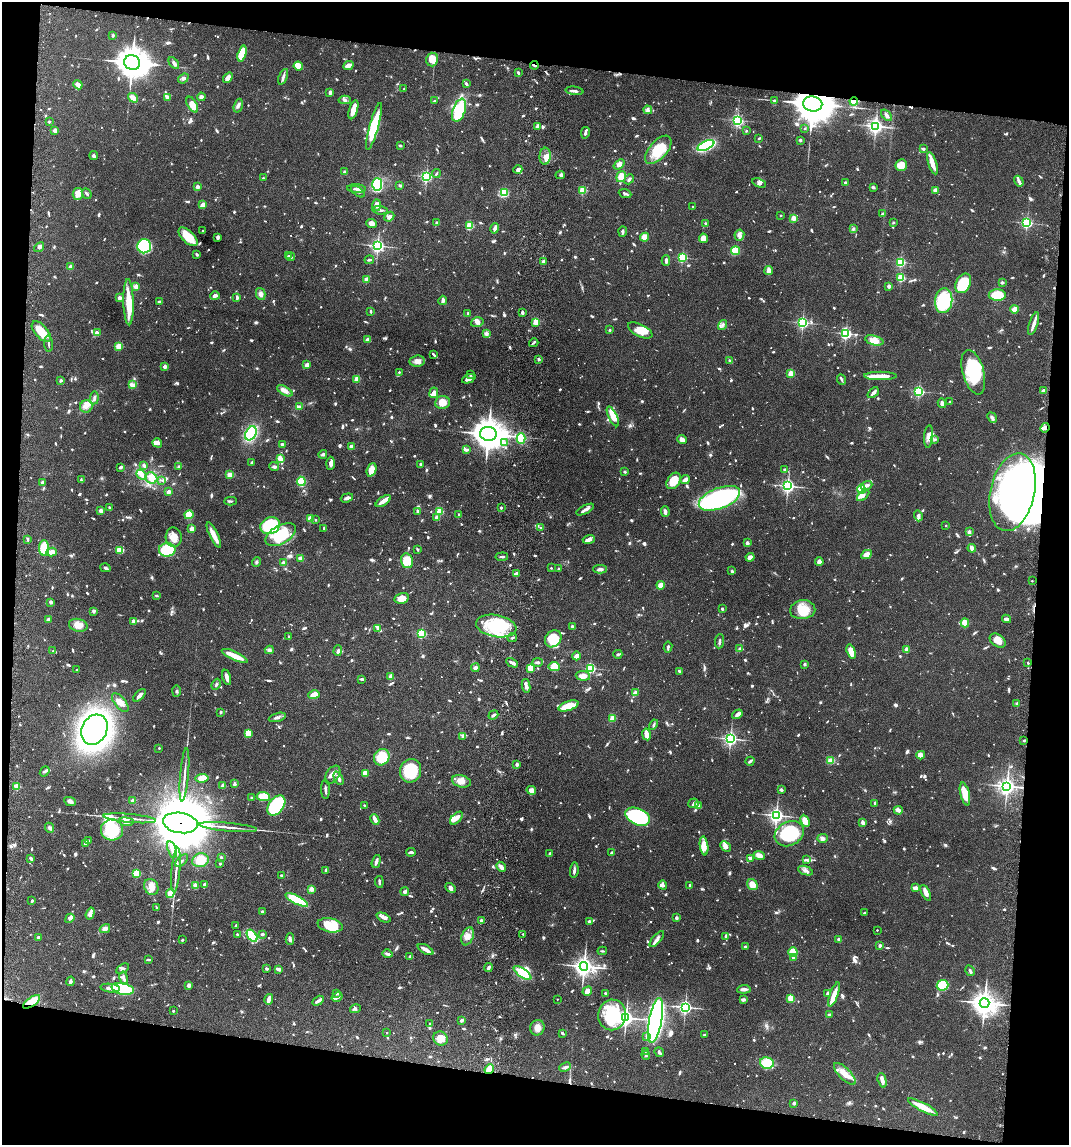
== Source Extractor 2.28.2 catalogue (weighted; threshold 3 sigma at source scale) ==
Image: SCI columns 278-4544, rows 12-4580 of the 4711 x 4593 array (HDU 1 of 3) = the unmasked area's bounding box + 8 px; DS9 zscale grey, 4 x 4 block average (1 PNG px = mean of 4 x 4 image px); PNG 1071 x 1147 px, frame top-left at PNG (2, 2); each listed source drawn as its Kron ellipse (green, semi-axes under 4 px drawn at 4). Shown black and unused: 16% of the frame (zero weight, under 5 of 9 exposures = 3% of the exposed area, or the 3 px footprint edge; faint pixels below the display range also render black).
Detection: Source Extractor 2.28.2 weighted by HDU 2 'WHT'. Background 0.0589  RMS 0.003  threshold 0.0124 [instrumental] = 3 sigma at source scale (4.09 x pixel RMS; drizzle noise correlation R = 1.36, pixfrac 0.8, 0.05/0.05 arcsec/px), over >= 5 px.
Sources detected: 1718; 21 too faint to see at this stretch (4 x 4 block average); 17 inside a brighter object's white glare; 8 cosmic-ray / hot-pixel residue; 1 long thin detection or spike segment (spike, bleed or trail) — neither listed nor drawn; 45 coinciding with a brighter row at this scale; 123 inside a brighter listed object's ellipse — not listed separately; of the other 1503, all 500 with FLUX_AUTO >= 2.68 (the completeness limit of this list) listed and drawn (1003 fainter detections not listed), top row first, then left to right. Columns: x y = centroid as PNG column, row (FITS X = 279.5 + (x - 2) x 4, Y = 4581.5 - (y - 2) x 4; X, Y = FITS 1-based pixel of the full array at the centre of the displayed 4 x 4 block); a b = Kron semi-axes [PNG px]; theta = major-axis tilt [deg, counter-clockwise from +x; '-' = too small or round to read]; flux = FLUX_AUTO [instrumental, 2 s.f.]
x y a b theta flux
113 35 2 2 - 11
242 54 8 4 75 61
432 59 7 6 - 29
132 62 8 7 - 2600
174 63 7 3 -59 6.1
348 65 5 3 - 13
534 65 4 2 - 3.5
298 66 4 4 - 19
518 73 3 2 - 3.1
283 77 8 3 68 4.9
183 78 6 4 39 4.3
228 78 6 3 53 11
466 84 3 2 - 5.1
78 85 5 3 - 11
404 89 2 2 - 3.2
575 91 9 2 -5 5.5
330 93 4 2 - 5.4
167 97 3 2 - 7.9
201 97 4 3 - 5.5
133 98 5 3 - 20
345 100 6 2 -3 3.5
774 100 2 2 - 5.6
434 101 2 2 - 3.3
854 101 4 3 - 17
813 104 9 7 -8 4600
192 105 9 4 -62 17
238 106 7 3 71 4.8
353 110 10 3 73 22
459 110 12 6 70 100
648 110 4 3 - 4
887 115 6 3 -48 3.8
737 120 2 2 - 350
49 122 2 2 - 6.5
374 126 24 4 74 98
537 126 3 2 - 6.5
876 126 3 2 - 450
805 129 2 2 - 3.5
55 130 2 2 - 27
746 131 2 2 - 4.9
585 133 6 2 78 6.7
759 138 3 2 - 3
800 140 2 2 - 12
400 145 3 2 - 3.7
706 146 9 4 25 170
923 148 3 2 - 3
658 150 17 9 49 52
94 156 4 3 - 4.8
545 156 8 5 85 11
932 163 12 3 -72 21
619 164 6 4 39 9.7
901 165 6 5 - 19
518 169 5 3 - 6.4
345 172 3 3 - 4.4
436 174 4 2 - 3
560 175 4 3 - 3
426 176 2 2 - 360
621 177 6 4 69 22
263 178 2 2 - 6.3
629 179 5 2 - 4
1019 181 5 3 - 5.1
759 183 7 4 -22 4.6
845 183 3 2 - 3.1
377 184 6 5 - 120
400 186 2 2 - 3.5
197 187 2 2 - 26
873 187 3 2 - 4.5
356 189 9 3 -5 6.7
583 190 2 2 - 110
935 190 2 2 - 8.8
358 192 8 2 -36 4.5
87 193 6 2 -51 2.9
504 193 3 2 - 54
625 193 6 2 -22 5.4
78 194 6 5 - 14
203 205 2 2 - 38
377 205 6 3 -90 7.8
693 207 2 2 - 3.9
380 210 7 2 -7 4.2
882 214 4 2 - 3
781 215 2 2 - 4.8
389 217 5 3 - 6.8
793 218 2 2 - 57
893 222 2 2 - 7.4
371 223 6 3 -25 8.4
436 223 3 2 - 3
1027 223 2 2 - 310
706 224 3 2 - 2.8
470 225 2 2 - 120
495 228 5 3 - 7.8
853 229 3 2 - 2.7
203 231 2 2 - 4.4
623 232 5 3 - 3.5
739 235 6 5 - 6.9
188 237 12 6 -45 41
218 237 4 3 - 4.3
645 237 4 4 - 17
703 238 5 4 - 11
144 246 7 7 - 150
378 246 2 2 - 460
39 247 6 4 39 5.9
735 251 4 4 - 33
197 254 3 2 - 3.4
288 256 2 2 - 4.3
290 257 5 3 - 3.6
682 258 2 2 - 210
369 260 5 2 - 3.2
666 260 5 2 - 6.8
544 262 3 3 - 7.5
901 262 2 2 - 190
71 267 3 3 - 5.6
769 271 4 2 - 17
901 277 2 2 - 140
366 280 2 2 - 42
1002 282 3 2 - 3.4
963 283 10 7 63 69
889 286 2 2 - 21
136 287 2 2 - 53
261 294 6 4 -75 7.3
997 295 8 5 1 65
215 296 5 3 - 5.6
119 298 2 2 - 26
237 298 3 2 - 6.3
443 300 5 2 - 6.9
944 301 12 8 84 130
129 302 23 5 -89 43
160 302 3 2 - 3.5
1015 309 4 3 - 20
371 311 3 2 - 3.2
522 312 3 2 - 4.2
468 313 2 2 - 3.8
477 322 6 4 16 6.8
535 323 3 3 - 8.7
803 323 2 2 - 370
1034 324 12 2 72 15
723 325 5 3 - 4.1
610 330 2 2 - 2.9
640 330 13 6 -26 21
41 332 12 6 -49 35
97 333 4 3 - 6.7
486 333 4 3 - 4.9
846 333 2 2 - 340
367 340 3 3 - 6
874 340 9 4 -15 18
534 343 5 2 - 3.3
49 344 8 2 -85 3.8
119 346 2 2 - 82
433 354 4 2 - 3
539 359 2 2 - 14
417 361 8 5 9 10
730 361 2 2 - 5
307 365 4 3 - 6.4
165 367 2 2 - 23
399 372 2 2 - 5
973 372 23 10 -75 93
791 373 2 2 - 76
470 375 2 2 - 3.4
880 376 16 3 1 26
357 379 2 2 - 67
469 379 7 3 23 10
841 379 5 2 - 2.7
61 381 3 2 - 3.3
132 385 3 2 - 11
1043 390 4 3 - 3.6
285 391 8 3 -30 13
919 391 2 2 - 270
434 393 5 3 - 9.8
873 393 6 3 43 5.3
94 398 6 3 83 4.5
442 402 7 6 - 22
950 402 2 2 - 4.8
942 403 5 3 - 8.1
86 407 6 6 - 9.4
299 407 4 3 - 3.3
613 416 11 4 -64 33
992 418 6 3 -51 3.9
1045 428 5 4 - 7.9
251 433 7 5 64 120
488 434 8 7 - 2700
929 436 11 4 85 13
521 438 5 4 - 44
682 440 5 3 - 15
934 440 4 3 - 3
157 443 5 4 - 5.2
505 443 3 2 - 3.3
282 445 3 2 - 5.3
351 447 3 2 - 17
466 450 3 2 - 6.9
323 454 4 3 - 2.9
280 459 4 3 - 14
252 463 3 2 - 3.3
331 463 6 3 87 6.9
420 464 2 2 - 2.9
144 465 3 2 - 7
179 466 4 3 - 3
121 467 3 2 - 3.8
274 467 5 3 - 3.8
784 469 2 2 - 7.8
371 470 7 4 71 26
625 472 2 2 - 3.8
142 475 6 4 -44 10
230 475 3 3 - 13
151 478 6 5 - 27
81 480 4 2 - 2.9
162 480 3 2 - 2.7
685 480 5 2 - 10
301 481 4 3 - 83
674 481 9 6 55 34
42 482 3 2 - 3.3
867 485 6 3 21 6.5
788 486 3 2 - 480
861 489 4 4 - 37
168 492 4 3 - 5
1012 492 39 22 77 820
863 495 7 3 43 5.8
347 498 6 3 17 4.8
719 498 22 10 21 390
231 501 6 2 -1 2.8
383 501 9 3 35 15
110 508 4 2 - 2.8
501 508 2 2 - 4.3
585 510 10 2 27 8.3
101 511 3 2 - 9.4
418 511 4 3 - 2.7
440 511 2 2 - 110
665 512 5 3 - 5.7
459 514 2 2 - 4.3
189 515 4 4 - 29
918 516 5 3 - 6
436 517 2 2 - 20
310 518 2 2 - 56
315 520 2 2 - 3.9
270 526 10 8 24 170
946 526 2 2 - 3.2
541 528 2 2 - 2.8
192 529 2 2 - 36
324 529 3 2 - 3.2
969 532 2 2 - 15
214 535 14 3 -64 26
281 535 17 9 29 70
174 537 10 8 -88 20
27 539 4 2 - 3.2
589 539 6 4 17 7.6
747 543 2 2 - 19
44 548 8 5 -89 75
972 548 4 2 - 12
120 550 3 3 - 42
167 550 8 7 - 82
417 550 3 2 - 3.4
52 552 5 3 - 15
866 554 6 4 28 18
502 557 6 2 5 4.5
750 557 4 4 - 8.6
301 558 3 2 - 13
407 561 7 6 - 30
256 562 5 3 - 2.7
819 562 4 3 - 9.4
283 563 4 3 - 4.4
105 568 5 3 - 3.2
551 568 2 2 - 3.1
558 569 2 2 - 6.3
600 569 7 3 1 4.7
732 571 3 3 - 3.2
517 573 3 2 - 3.8
1032 581 2 2 - 3
661 585 4 3 - 19
156 596 3 2 - 3.6
401 598 7 5 13 16
51 602 2 2 - 16
722 609 2 2 - 4.1
803 610 13 9 7 40
94 611 2 2 - 18
1006 619 4 2 - 8.1
48 620 3 2 - 5
133 621 2 2 - 19
965 623 4 4 - 21
78 625 9 6 -11 20
496 626 20 11 -10 79
572 626 3 2 - 3
378 628 3 3 - 3.4
422 634 2 2 - 190
289 637 3 2 - 2.9
512 638 5 2 - 2.8
553 639 9 7 50 51
719 641 7 2 85 3.8
998 641 9 6 -36 14
668 647 6 2 82 4
740 648 3 2 - 4.4
269 650 4 4 - 4.8
906 650 3 2 - 14
53 651 2 2 - 5.1
338 651 5 3 - 4.3
851 651 7 3 -72 27
618 654 4 2 - 3.3
235 656 14 3 -24 33
576 656 4 3 - 9.5
538 662 5 3 - 3.8
512 663 6 2 -27 8
1028 663 2 2 - 3.3
805 664 2 2 - 12
554 667 5 4 - 28
475 668 4 3 - 6.6
530 668 4 3 - 42
590 668 2 2 - 270
77 670 2 2 - 2.8
679 671 3 2 - 3.9
583 676 7 5 -5 14
227 677 8 3 -75 13
391 677 2 2 - 43
362 679 4 2 - 4.4
216 684 6 2 65 2.7
526 686 7 3 -81 7.4
176 691 6 2 89 2.7
635 693 2 2 - 37
139 695 8 3 46 7.4
314 695 6 3 15 23
120 703 11 5 -51 13
1017 703 2 2 - 13
569 706 10 4 19 32
221 712 2 2 - 11
737 714 5 3 - 9.3
493 715 5 2 - 3.7
277 717 9 3 16 5.3
612 718 2 2 - 79
654 725 5 2 - 2.8
94 730 16 12 63 890
248 733 4 3 - 17
646 734 6 2 -79 19
463 737 4 2 - 3.1
730 739 2 2 - 540
1024 740 2 2 - 2.8
159 748 2 2 - 5.2
921 755 4 3 - 15
382 757 8 7 - 45
750 761 4 2 - 5.5
831 761 4 4 - 10
517 764 2 2 - 17
45 771 6 3 51 3.3
410 771 12 10 69 75
365 773 4 3 - 17
184 775 27 2 85 11
333 775 10 6 55 12
202 778 6 4 9 14
339 778 7 3 -65 7.7
461 781 9 6 -15 15
234 784 4 3 - 2.9
223 785 2 2 - 25
17 786 2 2 - 82
1007 786 3 3 - 720
325 789 10 2 -89 5.2
531 790 5 3 - 13
781 790 3 3 - 3.2
965 794 12 4 -77 29
263 797 6 4 -5 58
252 798 2 2 - 3.1
70 801 6 4 -26 6.2
133 801 2 2 - 28
693 803 5 5 - 4.9
875 803 3 2 - 5.7
276 805 11 7 52 190
364 805 2 2 - 3.5
699 806 4 2 - 13
898 810 5 3 - 8.5
776 815 3 2 - 640
638 817 13 8 -23 170
130 818 26 2 -5 13
456 818 8 4 44 9
375 819 5 2 - 14
805 821 6 4 -65 17
126 822 7 3 -6 6.5
180 823 17 10 -9 20000
863 823 4 3 - 8.7
228 827 29 2 -5 14
50 828 5 3 - 4.2
112 830 11 10 - 83
789 834 15 12 30 130
822 838 5 4 - 6.8
89 841 3 2 - 3.6
85 843 3 2 - 6.1
704 846 9 3 -83 16
726 846 6 4 -44 9.2
172 850 9 2 -73 8
411 852 4 2 - 4.9
611 853 3 2 - 3.3
550 854 2 2 - 5.2
759 855 6 3 -24 13
221 857 2 2 - 9.3
750 858 4 3 - 3.5
31 859 4 2 - 3.4
200 860 8 7 - 38
807 860 4 3 - 2.8
182 861 8 2 45 3.1
376 861 7 2 72 7.1
220 864 2 2 - 6.4
501 867 5 3 - 9.2
176 870 22 2 85 10
326 870 4 2 - 5.9
574 870 8 2 83 5.5
805 871 8 3 -20 6.4
136 873 2 2 - 120
281 875 2 2 - 2.7
379 882 6 2 -83 3.5
204 884 4 2 - 3.8
195 885 2 2 - 41
663 885 5 3 - 5.6
690 885 3 2 - 4.3
752 885 6 5 - 20
151 887 8 7 - 17
451 888 6 4 -44 5.4
915 888 4 3 - 9.5
311 889 2 2 - 43
405 892 4 3 - 4.6
926 893 9 4 -63 8.7
170 894 4 3 - 18
297 900 12 4 -27 59
32 901 3 2 - 2.7
157 908 3 2 - 3.1
262 911 2 2 - 5.9
90 913 6 3 72 14
864 913 3 2 - 3.1
383 917 7 3 -25 7.6
70 918 5 3 - 4.9
676 918 2 2 - 15
481 920 2 2 - 14
589 921 3 3 - 4.4
236 925 2 2 - 3
330 925 12 7 -11 52
105 929 5 4 - 8
877 930 2 2 - 2.9
237 934 2 2 - 5.4
262 934 3 2 - 3.6
523 934 2 2 - 2.7
252 936 7 3 -52 92
468 936 9 5 68 14
726 936 4 2 - 6.5
38 937 2 2 - 5.7
290 939 6 3 -89 4.1
657 939 10 3 49 6.8
839 939 2 2 - 4.2
182 940 2 2 - 3
880 945 3 2 - 4.9
745 947 2 2 - 3.8
425 949 8 2 -30 18
602 951 5 2 - 3
793 952 4 4 - 32
387 954 5 2 - 6
410 957 2 2 - 4
794 957 2 2 - 17
148 960 4 2 - 3.6
584 966 4 4 - 990
488 968 4 2 - 6.2
122 969 7 2 28 3.5
266 969 3 2 - 2.8
279 969 4 2 - 8.5
970 971 6 2 -60 4
522 973 10 4 -36 39
124 978 7 3 -79 5.4
71 981 5 3 - 4.4
188 985 3 2 - 8.8
943 985 6 5 - 61
110 988 9 2 -5 17
123 989 11 5 -13 150
744 989 7 2 7 6.9
587 991 5 2 - 15
337 993 2 2 - 2.8
605 993 2 2 - 8.7
828 993 3 3 - 3
834 994 13 3 70 21
337 997 6 3 30 6.5
791 998 3 3 - 32
269 999 5 2 - 11
557 999 2 2 - 3
743 1000 4 3 - 4
318 1001 6 3 30 5.2
32 1002 10 4 34 42
984 1003 5 5 - 1700
685 1007 2 2 - 470
355 1009 5 3 - 3.9
173 1011 2 2 - 4.7
612 1015 15 14 - 110
829 1015 2 2 - 15
626 1018 3 3 - 670
461 1020 2 2 - 9.3
656 1020 23 6 79 640
430 1024 4 2 - 3
537 1028 8 7 - 13
387 1033 2 2 - 3.4
562 1033 2 2 - 4.4
704 1035 2 2 - 12
647 1036 4 3 - 4.6
441 1039 7 6 - 18
645 1051 2 2 - 4.3
659 1052 5 2 - 3.6
646 1055 4 3 - 2.7
767 1063 7 5 -11 52
565 1067 6 3 25 5.7
489 1069 5 2 - 38
845 1074 14 6 -45 21
882 1080 7 3 -74 15
794 1103 2 2 - 17
923 1107 17 3 -27 41
Overlapping masked pixels (flux is a lower limit): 8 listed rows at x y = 534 65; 854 101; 813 104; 1045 428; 1012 492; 180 823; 32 1002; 489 1069